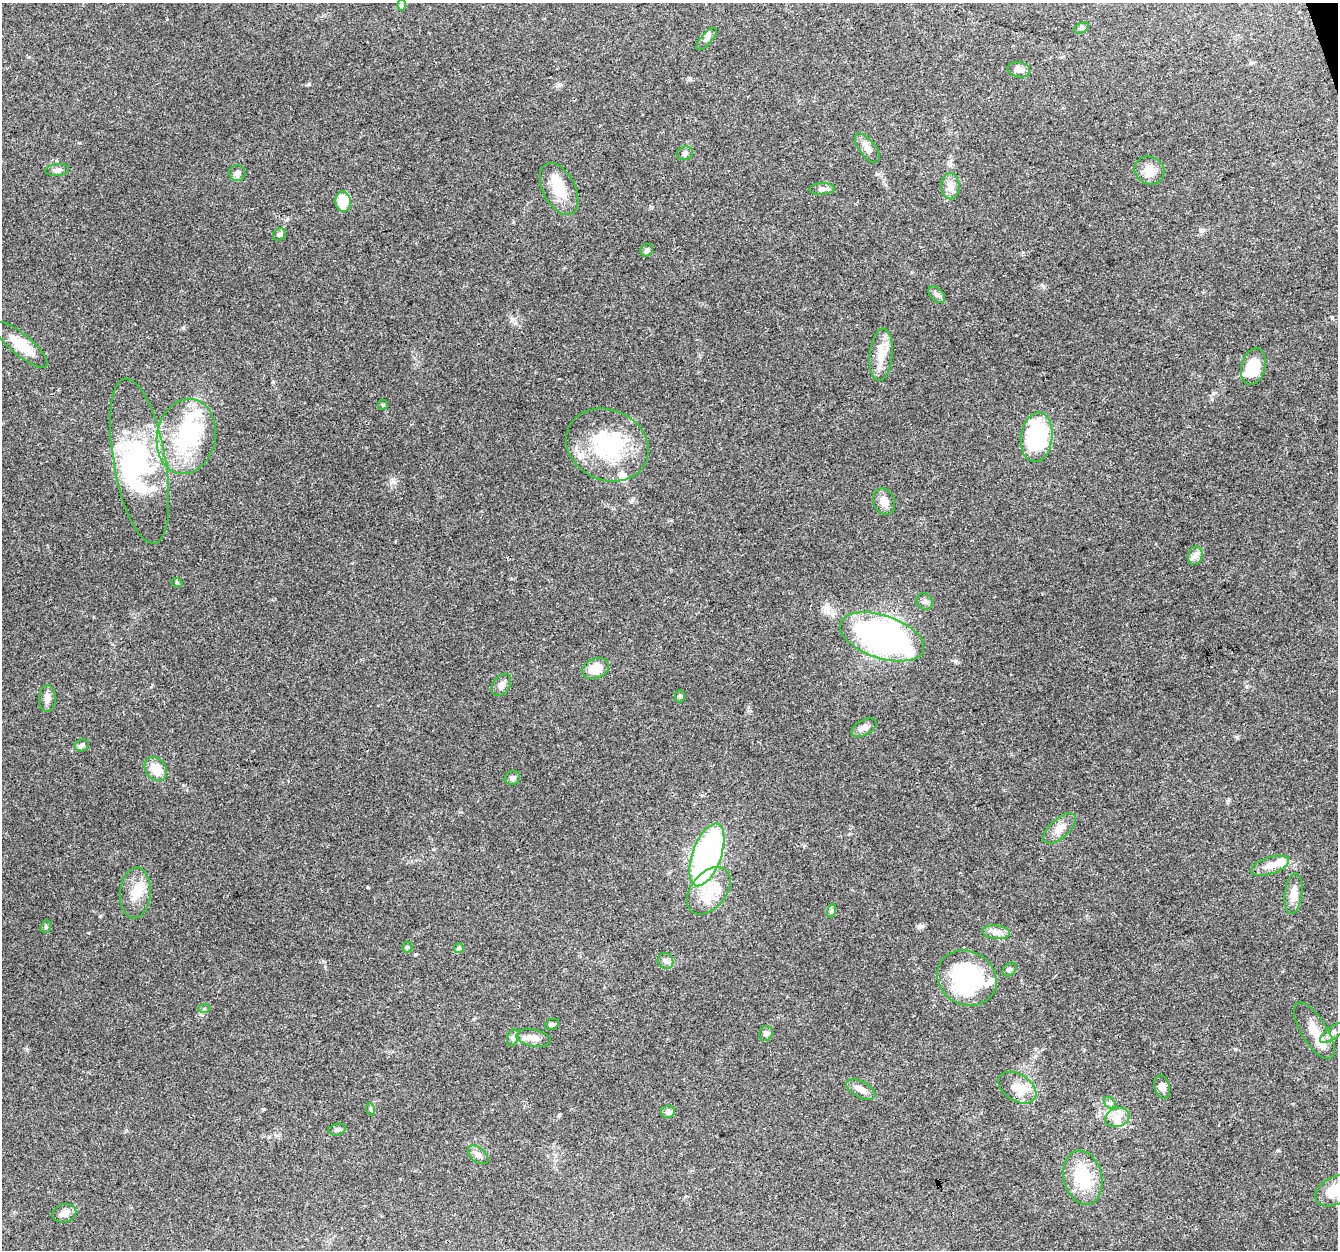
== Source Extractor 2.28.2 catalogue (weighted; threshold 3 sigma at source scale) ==
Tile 10 of 4 x 4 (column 2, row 3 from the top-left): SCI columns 1337-2672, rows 1365-2612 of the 5345 x 5167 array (HDU 1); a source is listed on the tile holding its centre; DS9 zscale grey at full resolution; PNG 1340 x 1252 px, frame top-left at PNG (2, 3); each listed source drawn as its Kron ellipse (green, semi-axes under 4 px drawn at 4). Shown black and unused: <1% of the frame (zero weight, under 3 of 4 exposures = <1% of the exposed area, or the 3 px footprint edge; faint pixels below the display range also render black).
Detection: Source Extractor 2.28.2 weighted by HDU 2 'WHT'; one run over the whole footprint, this tile lists its part. Background 0.0694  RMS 0.005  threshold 0.0225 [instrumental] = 3 sigma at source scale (4.5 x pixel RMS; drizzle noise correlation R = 1.50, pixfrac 1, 0.0396/0.0396 arcsec/px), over >= 5 px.
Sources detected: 79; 4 inside a brighter object's white glare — neither listed nor drawn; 5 inside a brighter listed object's ellipse — not listed separately; the other 70 listed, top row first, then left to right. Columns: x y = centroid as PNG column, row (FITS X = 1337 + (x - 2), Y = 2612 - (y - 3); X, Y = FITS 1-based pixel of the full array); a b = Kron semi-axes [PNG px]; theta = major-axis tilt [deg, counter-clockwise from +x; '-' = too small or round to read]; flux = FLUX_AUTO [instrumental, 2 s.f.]
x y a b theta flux
401 5 6 4 90 0.64
1082 28 7 5 27 0.92
706 39 14 5 48 2
1019 70 11 7 -10 3.3
867 148 17 8 -53 3.3
685 153 8 6 19 1.4
57 170 12 6 6 1.7
1149 170 15 13 -27 5.5
237 173 8 8 - 2.3
950 186 13 9 -89 4.6
559 189 28 16 -63 12
822 189 13 6 3 1.8
343 202 10 7 -85 15
279 234 7 6 - 1.3
647 250 6 6 - 1.4
937 295 10 6 -45 1.6
21 345 33 10 -40 11
881 355 26 11 84 8.4
1253 366 18 11 75 14
383 405 5 5 - 0.6
186 436 38 29 78 47
1037 437 25 15 83 55
607 445 42 35 -25 48
140 461 84 26 -80 58
884 501 13 10 -66 4.3
1195 556 9 7 74 2.2
177 583 6 3 -19 0.48
925 602 8 7 - 1.6
882 637 44 21 -18 170
595 668 14 10 19 9.8
501 685 12 8 54 2.5
680 696 6 5 - 0.87
47 699 13 8 87 2.8
864 727 14 7 28 2.7
82 745 7 6 - 1.2
156 769 13 10 -53 8.5
512 778 8 7 - 1.6
1059 829 20 9 41 5
707 855 33 14 70 130
1270 866 20 8 18 5.3
709 891 27 17 51 16
135 893 25 15 85 9.6
1293 894 20 8 84 5.6
831 911 7 4 72 0.86
46 927 6 5 - 0.79
996 932 14 6 -7 3
407 947 5 5 - 0.69
459 948 5 4 - 0.87
666 961 8 7 - 1.8
1009 969 8 6 45 1.2
967 978 31 26 -30 56
204 1009 6 4 3 0.56
552 1024 7 5 22 0.98
1314 1031 32 13 -57 8.7
766 1033 7 6 - 1.8
1333 1033 15 5 36 2
513 1038 9 5 71 1.3
533 1038 17 8 -12 4
1162 1087 12 7 -76 3.1
1017 1088 21 13 -33 7.3
861 1089 16 8 -28 3.4
1110 1103 7 5 -44 1
370 1109 6 4 -71 0.59
668 1112 7 6 - 2.1
1117 1117 12 9 17 4.6
337 1130 8 6 14 1.2
478 1155 12 7 -39 2.2
1083 1178 27 19 -76 22
1334 1191 20 13 31 10
64 1213 12 9 15 2.8
Isophote crosses this tile's border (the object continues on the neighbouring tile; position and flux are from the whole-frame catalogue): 1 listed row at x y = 1334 1191
Unlisted compact peaks at least as high as the median listed source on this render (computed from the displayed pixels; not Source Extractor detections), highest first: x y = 394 482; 515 323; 367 887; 309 84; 1278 1150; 1235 1049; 183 328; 1237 737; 690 79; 416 954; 559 1115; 955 661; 1228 800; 273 382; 1246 686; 828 612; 264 1109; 1212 399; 1043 286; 100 916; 559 85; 287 220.